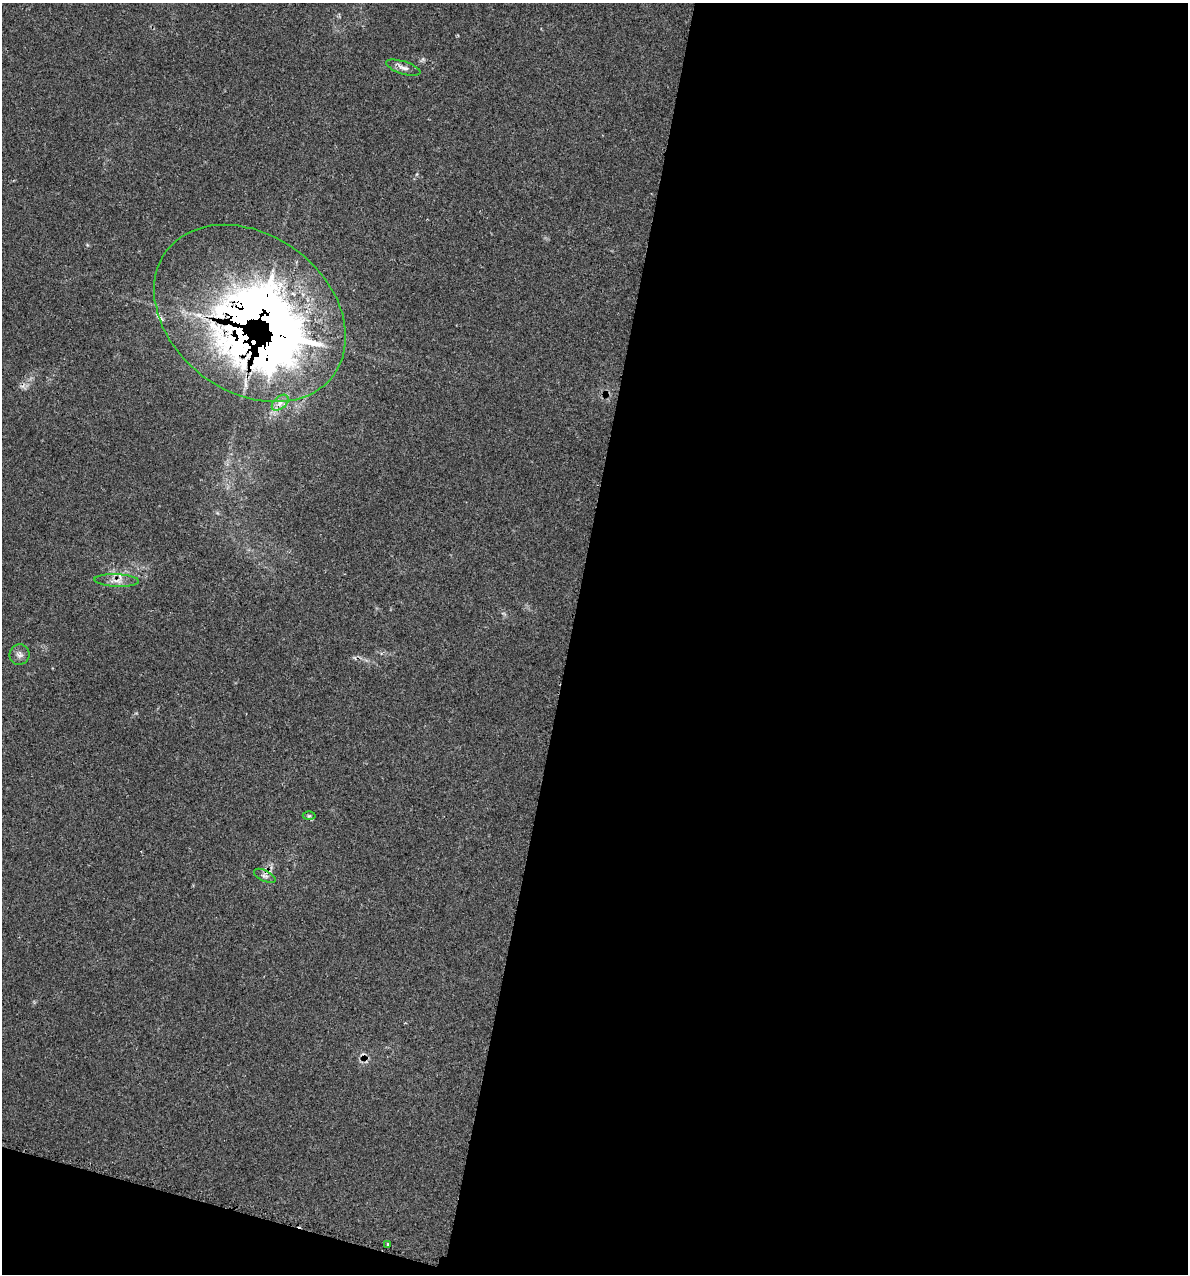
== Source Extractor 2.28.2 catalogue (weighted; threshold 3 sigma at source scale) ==
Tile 16 of 4 x 4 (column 4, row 4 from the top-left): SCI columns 3683-4868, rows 7-1278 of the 5134 x 5104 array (HDU 1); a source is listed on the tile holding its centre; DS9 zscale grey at full resolution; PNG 1190 x 1276 px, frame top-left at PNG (2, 3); each listed source drawn as its Kron ellipse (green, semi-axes under 4 px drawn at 4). Shown black and unused: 54% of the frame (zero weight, under 2 of 3 exposures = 1% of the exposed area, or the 3 px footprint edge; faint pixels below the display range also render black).
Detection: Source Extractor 2.28.2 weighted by HDU 2 'WHT'; one run over the whole footprint, this tile lists its part. Background 0.118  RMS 0.0072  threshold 0.0324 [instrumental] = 3 sigma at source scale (4.5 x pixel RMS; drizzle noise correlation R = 1.50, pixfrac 1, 0.05/0.05 arcsec/px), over >= 5 px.
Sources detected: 13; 1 inside a brighter object's white glare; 1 cosmic-ray / hot-pixel residue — neither listed nor drawn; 3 inside a brighter listed object's ellipse — not listed separately; the other 8 listed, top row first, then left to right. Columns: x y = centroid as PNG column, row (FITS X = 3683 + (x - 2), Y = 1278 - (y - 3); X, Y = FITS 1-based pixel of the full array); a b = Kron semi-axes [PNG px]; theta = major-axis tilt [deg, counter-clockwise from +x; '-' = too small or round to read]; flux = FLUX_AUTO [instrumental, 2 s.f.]
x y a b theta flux
403 68 18 6 -17 4
250 313 104 78 -37 640
280 403 10 6 41 3.4
117 581 22 6 -3 5.6
19 654 10 10 - 3.3
309 816 6 4 0 1.3
265 876 12 5 -26 2.4
387 1244 4 2 - 0.8
Overlapping masked pixels (flux is a lower limit): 2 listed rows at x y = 250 313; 117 581